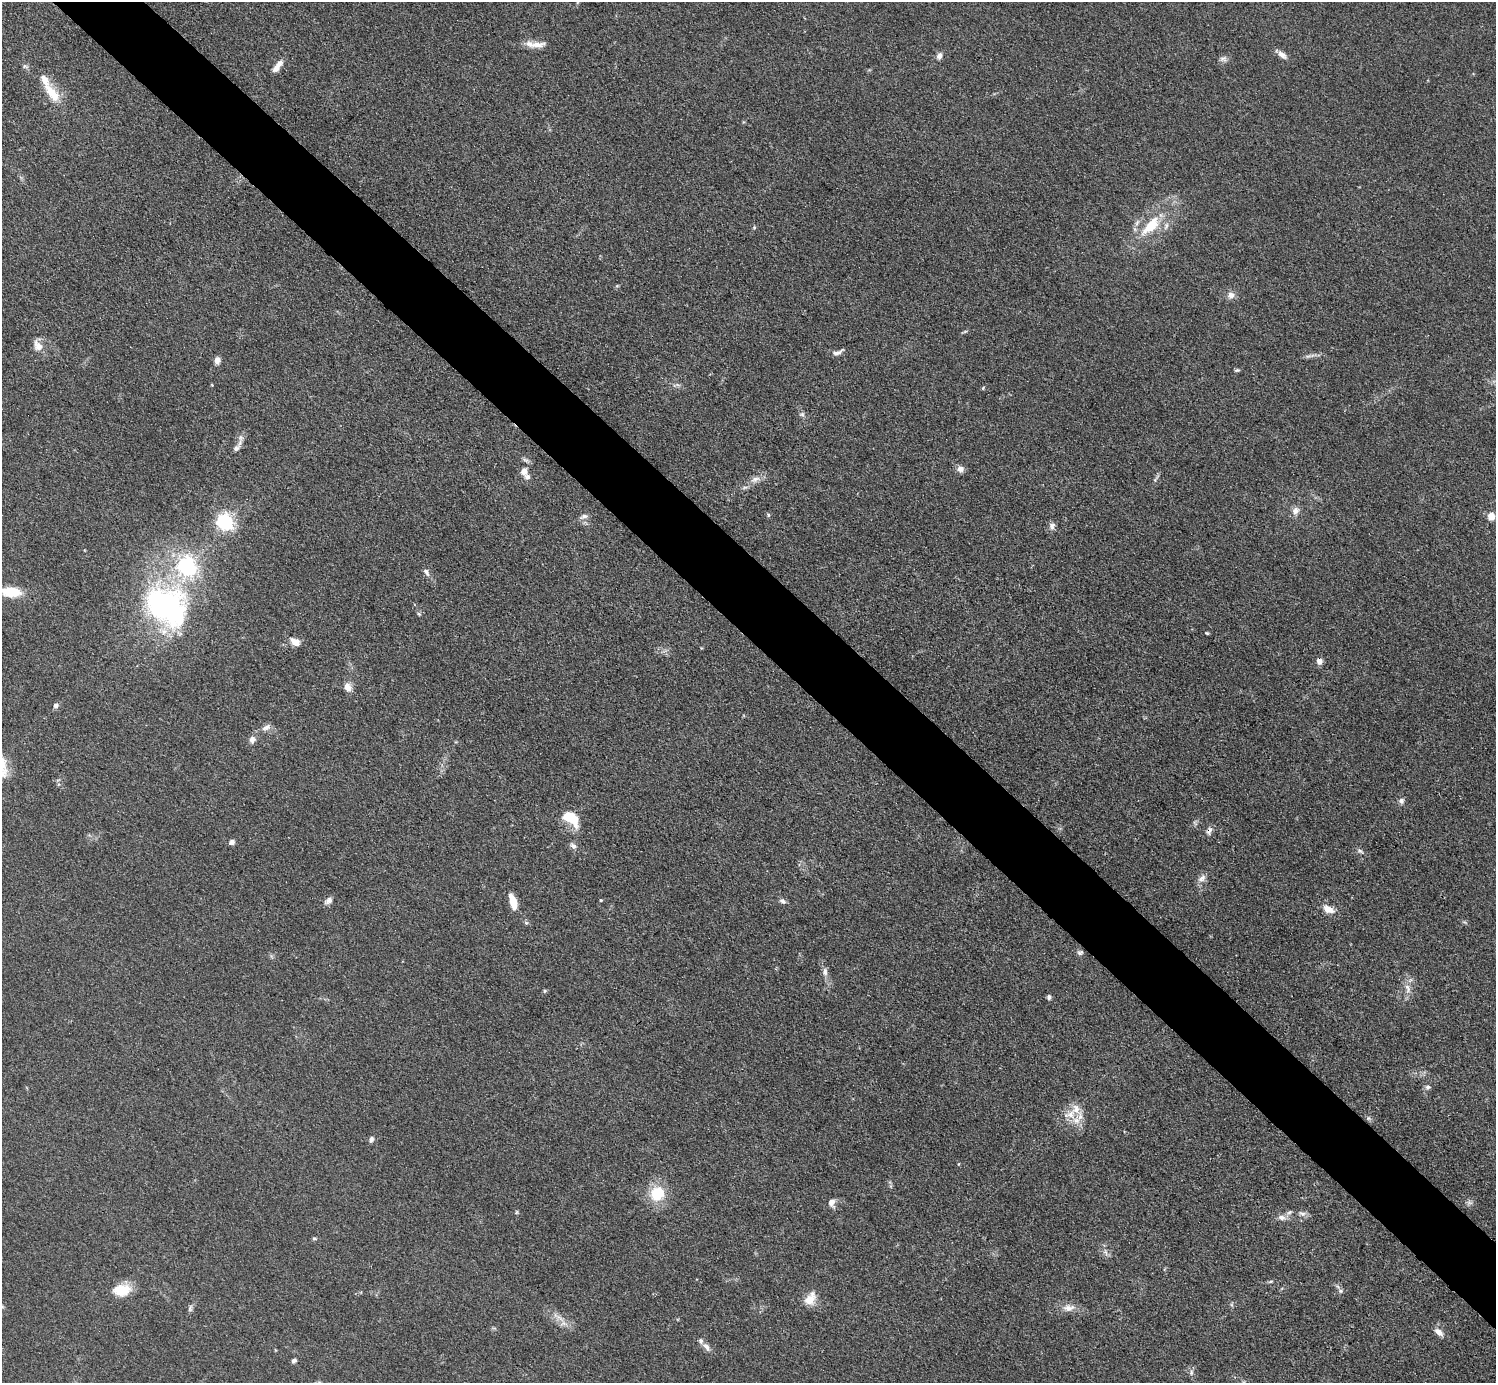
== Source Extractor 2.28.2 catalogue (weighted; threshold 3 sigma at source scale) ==
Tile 6 of 4 x 4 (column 2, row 2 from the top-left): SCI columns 1504-2997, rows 2926-4306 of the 5993 x 5993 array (HDU 1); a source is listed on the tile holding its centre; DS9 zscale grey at full resolution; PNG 1498 x 1385 px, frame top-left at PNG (2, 2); no overlay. Shown black and unused: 6% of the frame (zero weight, under 3 of 4 exposures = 1% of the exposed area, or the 3 px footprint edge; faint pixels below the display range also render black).
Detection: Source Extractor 2.28.2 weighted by HDU 2 'WHT'; one run over the whole footprint, this tile lists its part. Background 0.0995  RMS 0.0065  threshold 0.0292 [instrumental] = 3 sigma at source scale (4.5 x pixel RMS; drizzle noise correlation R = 1.50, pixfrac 1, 0.05/0.05 arcsec/px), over >= 5 px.
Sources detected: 90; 1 inside a brighter object's white glare — not listed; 7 inside a brighter listed object's ellipse — not listed separately; the other 82 listed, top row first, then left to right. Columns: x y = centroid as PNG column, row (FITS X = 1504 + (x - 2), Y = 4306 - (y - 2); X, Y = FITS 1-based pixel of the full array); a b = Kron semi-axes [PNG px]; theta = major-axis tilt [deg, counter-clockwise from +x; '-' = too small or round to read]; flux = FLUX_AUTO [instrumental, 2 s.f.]
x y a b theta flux
537 45 21 9 2 7.4
1282 55 13 6 -40 3.9
939 56 8 6 58 3.1
1223 59 10 7 -14 2.4
25 66 9 5 -18 1.5
277 66 17 6 54 5
52 93 31 12 -54 15
1151 226 32 13 46 22
754 227 5 5 - 0.79
617 286 6 4 2 0.74
1231 295 10 9 - 3.5
38 345 18 11 -71 6.1
837 352 15 5 19 2.9
1308 356 10 4 12 1.8
217 360 7 6 - 4.1
1237 370 7 4 13 1
983 388 6 3 58 0.65
802 414 8 6 -35 1.8
236 448 12 7 49 3.1
960 469 8 8 - 3.7
524 471 9 8 - 4.3
755 479 15 7 22 4.5
1296 511 11 9 48 3.9
768 515 5 4 - 0.94
584 516 12 6 19 2.7
1491 516 8 7 - 7.2
225 521 6 6 - 200
1052 526 10 8 88 2.6
187 566 7 7 - 240
426 572 12 6 -56 2.4
11 592 19 10 -5 20
169 609 68 51 -42 140
419 614 6 5 - 1.1
1207 633 5 3 - 0.71
295 642 11 8 -31 5.6
1319 661 7 6 - 4.1
347 687 11 10 - 4.7
56 705 7 6 - 2.3
266 727 14 7 29 3.3
252 740 10 8 75 3
1401 801 7 7 - 2.3
570 817 17 9 -38 24
1209 831 9 7 64 2.8
232 842 6 6 - 2.5
573 846 10 7 -40 2.6
1360 851 9 5 -31 1.7
1202 878 13 8 46 3.6
329 900 12 6 40 2.8
601 900 4 3 - 0.66
783 901 9 6 -23 2
513 902 18 7 -72 10
1328 909 14 8 -30 6.8
1080 953 8 6 4 1.6
825 972 12 7 -90 3.1
1408 988 15 7 -75 4.7
544 991 6 4 90 0.82
1049 997 6 5 - 1.6
1428 1087 7 7 - 1.8
1070 1114 21 11 21 9.6
1368 1118 6 4 -71 1.1
371 1139 9 5 69 1.9
657 1193 15 13 43 23
832 1202 9 7 -87 4.2
1469 1202 9 6 -17 1.9
516 1212 6 4 88 0.82
1289 1212 9 5 27 1.7
1302 1213 11 7 -13 2.7
1281 1217 10 7 -15 3.7
314 1238 6 4 1 1
1105 1252 8 5 -59 2
1271 1281 6 4 19 0.86
122 1290 21 13 8 14
1340 1291 7 6 - 1.5
810 1299 18 11 56 9.1
2 1307 6 4 -20 0.92
190 1308 9 5 73 1.6
1069 1308 18 9 3 5.7
558 1317 23 5 -34 5.7
1439 1332 12 7 -40 4.1
706 1347 14 7 -47 3.5
294 1360 6 5 - 1.7
1191 1372 8 5 71 1.6
Overlapping masked pixels (flux is a lower limit): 2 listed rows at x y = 1319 661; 1209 831
Isophote crosses this tile's border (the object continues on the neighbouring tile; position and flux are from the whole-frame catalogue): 2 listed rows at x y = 11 592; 2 1307